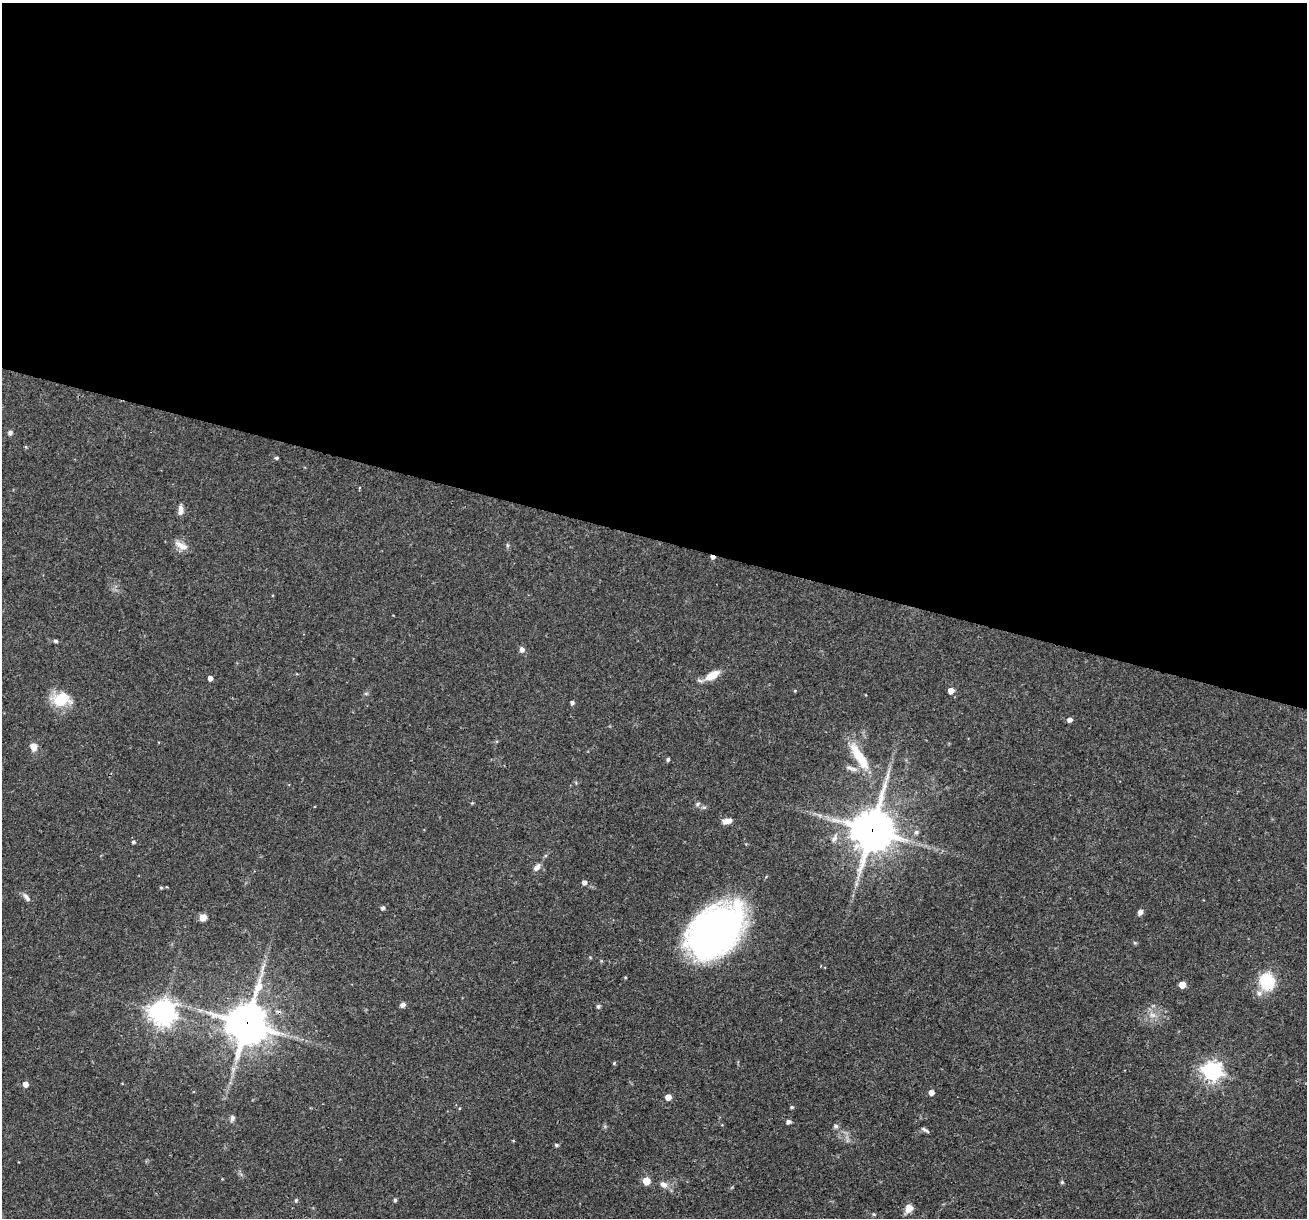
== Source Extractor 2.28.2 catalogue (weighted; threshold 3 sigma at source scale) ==
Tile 3 of 4 x 4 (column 3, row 1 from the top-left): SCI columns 2612-3916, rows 3899-5114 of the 5240 x 5301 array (HDU 1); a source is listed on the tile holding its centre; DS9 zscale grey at full resolution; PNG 1309 x 1220 px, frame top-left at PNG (2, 3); no overlay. Shown black and unused: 44% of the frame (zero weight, under 3 of 4 exposures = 3% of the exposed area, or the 3 px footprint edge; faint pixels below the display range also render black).
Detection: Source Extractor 2.28.2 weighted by HDU 2 'WHT'; one run over the whole footprint, this tile lists its part. Background 0.0564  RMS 0.0032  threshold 0.0146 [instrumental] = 3 sigma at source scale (4.5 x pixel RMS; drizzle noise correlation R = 1.50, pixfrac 1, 0.05/0.05 arcsec/px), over >= 5 px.
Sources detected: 60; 1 cosmic-ray / hot-pixel residue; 1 long thin detection or spike segment (spike, bleed or trail) — not listed; the other 58 listed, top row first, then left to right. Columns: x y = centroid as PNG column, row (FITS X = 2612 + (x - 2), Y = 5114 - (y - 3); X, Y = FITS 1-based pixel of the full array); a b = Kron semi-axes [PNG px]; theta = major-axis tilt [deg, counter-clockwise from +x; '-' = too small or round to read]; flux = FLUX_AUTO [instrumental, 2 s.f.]
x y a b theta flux
10 433 6 6 - 0.86
26 447 5 3 - 0.33
276 458 4 4 - 0.54
180 510 14 5 88 1.7
181 545 19 8 -27 2.8
56 641 6 4 -16 0.55
522 649 7 6 - 1.1
712 675 18 8 31 4.9
210 678 4 4 - 1.7
795 691 5 3 - 0.3
951 691 5 5 - 2.8
61 699 23 17 6 8.7
572 702 4 4 - 0.79
1069 720 6 5 - 0.92
33 747 7 6 - 3.2
859 756 45 12 -58 10
668 759 4 3 - 0.59
852 768 18 5 -19 1.8
698 804 7 5 46 0.62
727 821 12 6 6 1.9
887 828 10 8 -79 21
872 830 15 13 79 840
916 832 6 6 - 0.81
133 842 5 5 - 0.57
537 867 10 6 48 1.7
584 882 5 4 - 1.3
161 888 6 4 -1 0.38
26 897 14 5 -51 1.3
383 908 4 4 - 0.89
1140 912 6 5 - 1.3
203 917 7 6 - 2.6
716 931 45 30 43 180
1135 943 5 5 - 0.42
1267 981 13 11 -72 17
1182 985 5 5 - 4.9
1259 993 8 8 - 1.7
403 1005 7 5 31 1
598 1006 5 5 - 0.69
162 1012 9 9 - 250
1152 1015 10 7 -16 1.7
247 1024 13 13 - 900
614 1063 4 4 - 0.38
1212 1071 7 7 - 150
25 1084 5 5 - 2
931 1092 5 4 - 2.2
668 1097 4 4 - 2.9
792 1107 4 4 - 0.5
232 1118 7 5 79 0.92
788 1122 5 4 - 1.1
836 1126 7 5 -22 0.64
925 1130 12 3 -31 0.73
556 1145 5 4 - 0.59
646 1181 5 5 - 7.2
1062 1182 4 4 - 0.47
663 1185 11 8 -33 1.9
296 1200 5 4 - 0.39
395 1200 5 4 - 0.56
909 1208 10 8 49 2.6
Overlapping masked pixels (flux is a lower limit): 2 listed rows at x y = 872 830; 247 1024